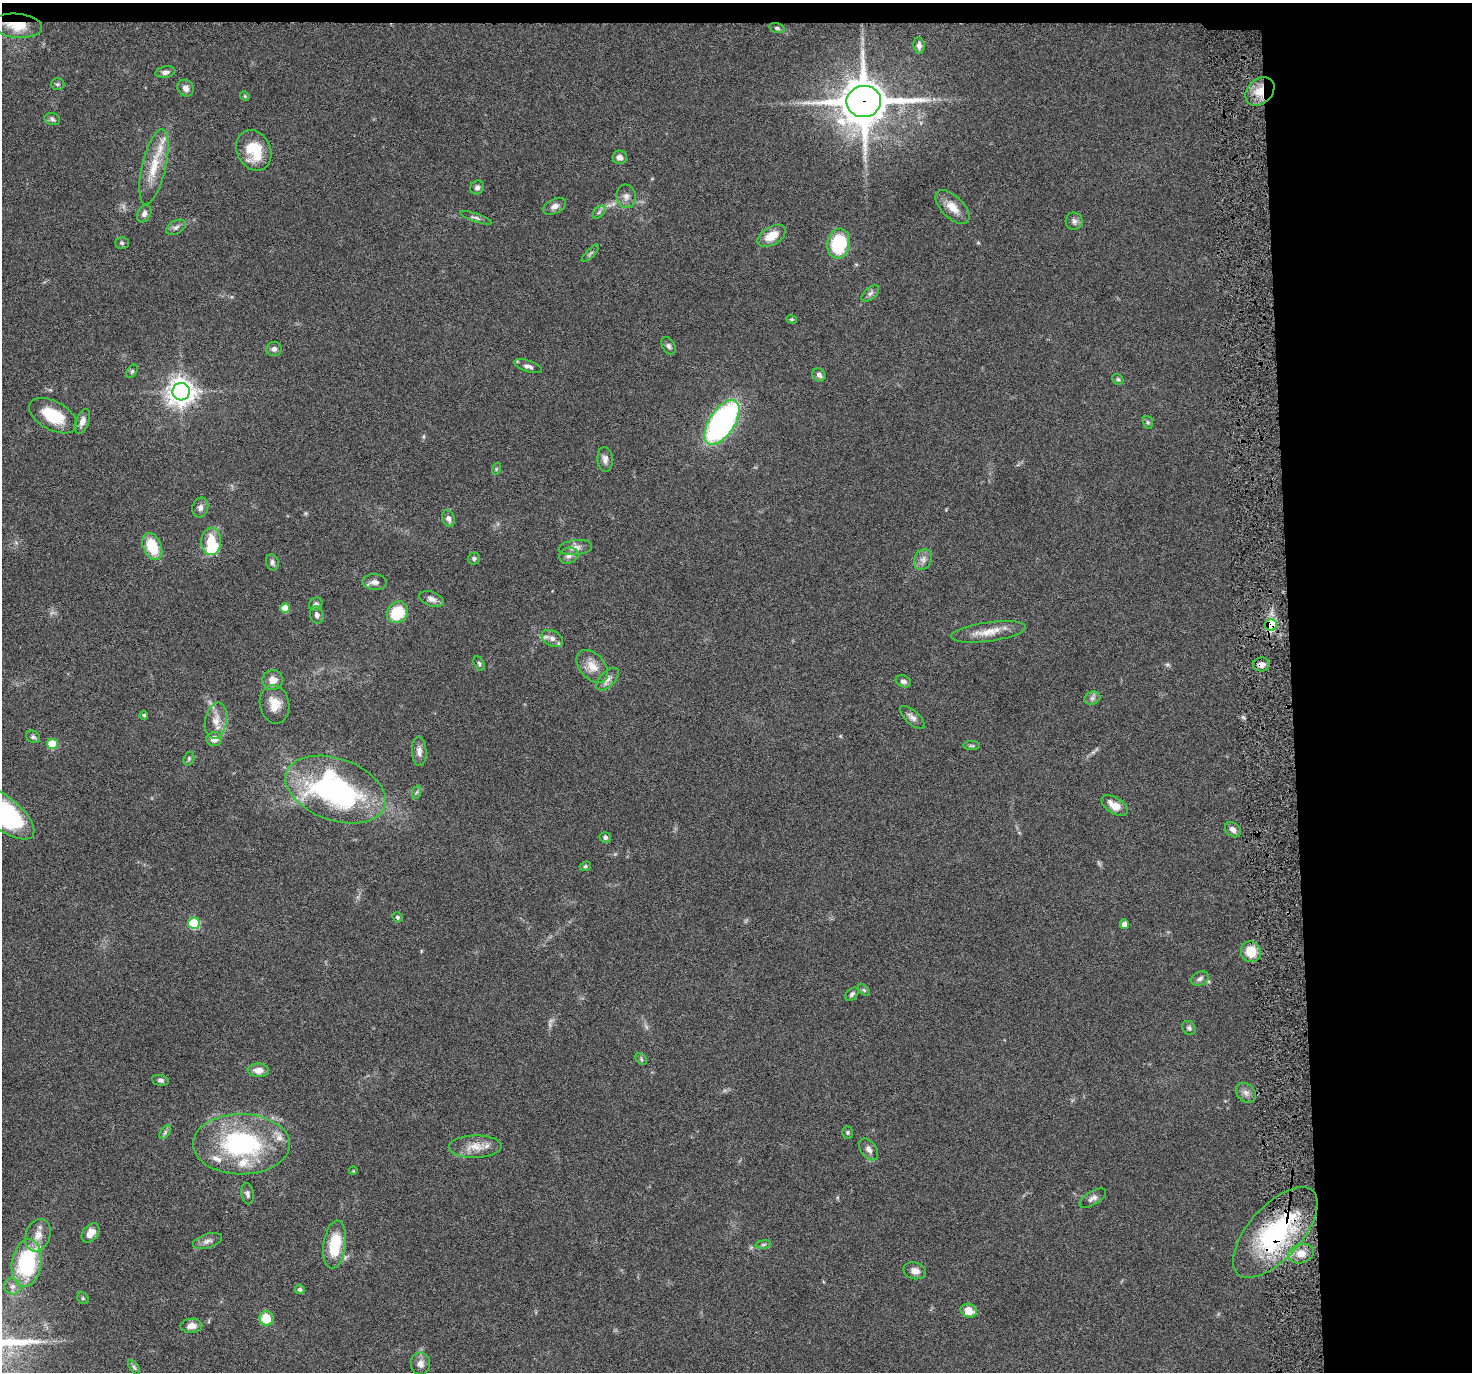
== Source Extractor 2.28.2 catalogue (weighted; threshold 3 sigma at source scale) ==
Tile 3 of 3 x 3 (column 3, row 1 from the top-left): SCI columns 2941-4410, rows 2853-4222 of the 4410 x 4337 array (HDU 1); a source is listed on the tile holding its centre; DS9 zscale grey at full resolution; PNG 1474 x 1374 px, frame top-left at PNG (2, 3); each listed source drawn as its Kron ellipse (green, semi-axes under 4 px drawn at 4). Shown black and unused: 14% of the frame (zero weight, under 4 of 8 exposures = <1% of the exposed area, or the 3 px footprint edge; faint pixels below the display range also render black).
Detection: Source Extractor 2.28.2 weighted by HDU 2 'WHT'; one run over the whole footprint, this tile lists its part. Background 0.0647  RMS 0.0041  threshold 0.017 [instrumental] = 3 sigma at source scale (4.09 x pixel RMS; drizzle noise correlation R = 1.36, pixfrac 0.8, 0.05/0.05 arcsec/px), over >= 5 px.
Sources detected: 127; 2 too faint to see at this stretch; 1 inside a brighter object's white glare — neither listed nor drawn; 4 inside a brighter listed object's ellipse — not listed separately; the other 120 listed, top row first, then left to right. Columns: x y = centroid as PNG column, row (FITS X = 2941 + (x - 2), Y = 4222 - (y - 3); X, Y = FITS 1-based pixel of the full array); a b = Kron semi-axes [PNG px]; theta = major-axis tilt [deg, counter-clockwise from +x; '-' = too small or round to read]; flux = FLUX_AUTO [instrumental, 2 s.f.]
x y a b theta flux
17 26 25 12 -5 9.3
777 28 8 5 -16 0.78
919 45 8 5 -84 1.3
165 72 10 5 10 1.6
57 84 7 5 0 0.66
186 88 9 7 -49 2
1260 91 16 12 42 6.4
245 96 5 4 - 0.41
864 102 17 15 7 1400
52 119 8 6 -18 1
254 150 21 16 -64 14
620 157 7 7 - 2.3
154 167 38 12 77 11
477 188 7 6 - 1.2
626 196 12 9 -84 2.3
554 206 12 7 27 2
952 207 21 11 -45 5
599 212 8 4 46 0.88
144 214 9 6 61 1.5
476 218 16 4 -19 1.1
1074 221 8 8 - 1.5
176 227 10 6 29 1.4
772 236 15 9 31 6.4
122 243 7 5 -2 0.73
839 244 15 11 80 24
590 253 11 3 45 0.74
870 293 10 5 41 1.2
792 319 5 4 - 0.48
669 346 9 6 -58 1.1
274 349 7 7 - 1.4
528 366 14 5 -18 1.6
132 371 7 4 55 0.65
819 375 7 6 - 1.3
1118 379 6 5 - 0.66
181 392 9 8 - 400
53 416 26 14 -28 14
82 421 13 6 70 2.1
722 422 25 12 57 110
1148 422 6 5 - 0.66
605 459 12 7 -85 1.9
496 469 6 4 71 0.52
200 508 10 8 76 1.8
448 518 8 6 -72 1.6
211 541 14 10 88 8.5
152 547 14 9 -67 12
575 548 17 7 6 2.5
569 556 10 8 16 1.6
474 558 6 6 - 0.78
923 560 11 8 61 2.1
272 562 8 6 -75 1.1
375 582 12 7 -5 1.9
431 599 13 7 -20 2
316 604 7 6 - 1.1
285 608 5 5 - 6.6
398 612 11 10 - 14
317 615 8 6 -74 1.3
1271 625 6 6 - 25
988 632 38 9 8 6.6
552 639 11 7 -28 2.2
479 664 8 5 -64 0.74
1261 664 8 7 - 2.2
592 666 19 12 -48 5
608 679 14 7 47 2.1
273 680 10 10 - 3.6
903 681 8 5 -21 1.4
1092 698 8 6 21 1.2
274 704 19 14 -78 6
144 715 4 4 - 0.67
912 717 15 6 -41 2
216 721 18 10 80 4.4
33 737 7 6 - 0.89
214 739 7 7 - 3.3
52 744 5 5 - 12
972 746 8 4 0 0.63
419 751 15 7 -87 2.2
189 759 7 5 71 0.68
336 790 52 31 -19 87
417 792 7 4 70 0.65
1114 805 15 8 -33 4.5
3 813 38 16 -38 61
1233 830 9 6 -41 2
605 837 5 5 - 0.99
585 866 6 4 22 0.57
397 917 5 5 - 0.61
194 923 6 6 - 22
1125 924 5 4 - 2.7
1251 952 11 9 -58 8
1200 979 9 6 27 1.4
864 990 7 4 -44 0.56
852 994 8 5 46 0.94
1189 1028 7 6 - 1
641 1059 6 5 - 0.62
258 1070 11 7 -2 3.1
160 1080 8 5 -11 1.1
1246 1093 11 8 -43 2
165 1132 8 4 54 0.85
848 1132 6 5 - 0.63
241 1144 48 30 0 55
475 1147 26 11 1 5.8
869 1149 12 7 -54 1.9
353 1171 4 3 - 0.26
248 1194 11 6 -80 1.2
1093 1198 15 6 31 1.7
1275 1232 56 26 48 51
91 1233 11 7 52 3.6
38 1235 17 12 70 4.8
207 1241 15 7 17 1.9
763 1244 8 4 9 0.69
335 1245 24 11 82 14
1301 1254 13 9 16 4.2
27 1263 24 15 81 39
915 1271 11 8 -15 2.4
12 1286 8 7 - 1.7
300 1289 5 4 - 0.86
83 1298 6 5 - 0.59
969 1311 8 6 -21 5.3
266 1318 7 7 - 9.9
191 1326 11 7 3 2.6
420 1364 11 10 - 2.4
134 1367 8 4 -54 0.72
Overlapping masked pixels (flux is a lower limit): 6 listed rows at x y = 17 26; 1260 91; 864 102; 1271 625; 1261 664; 1275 1232
Isophote crosses this tile's border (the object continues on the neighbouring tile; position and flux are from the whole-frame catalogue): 1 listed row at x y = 3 813